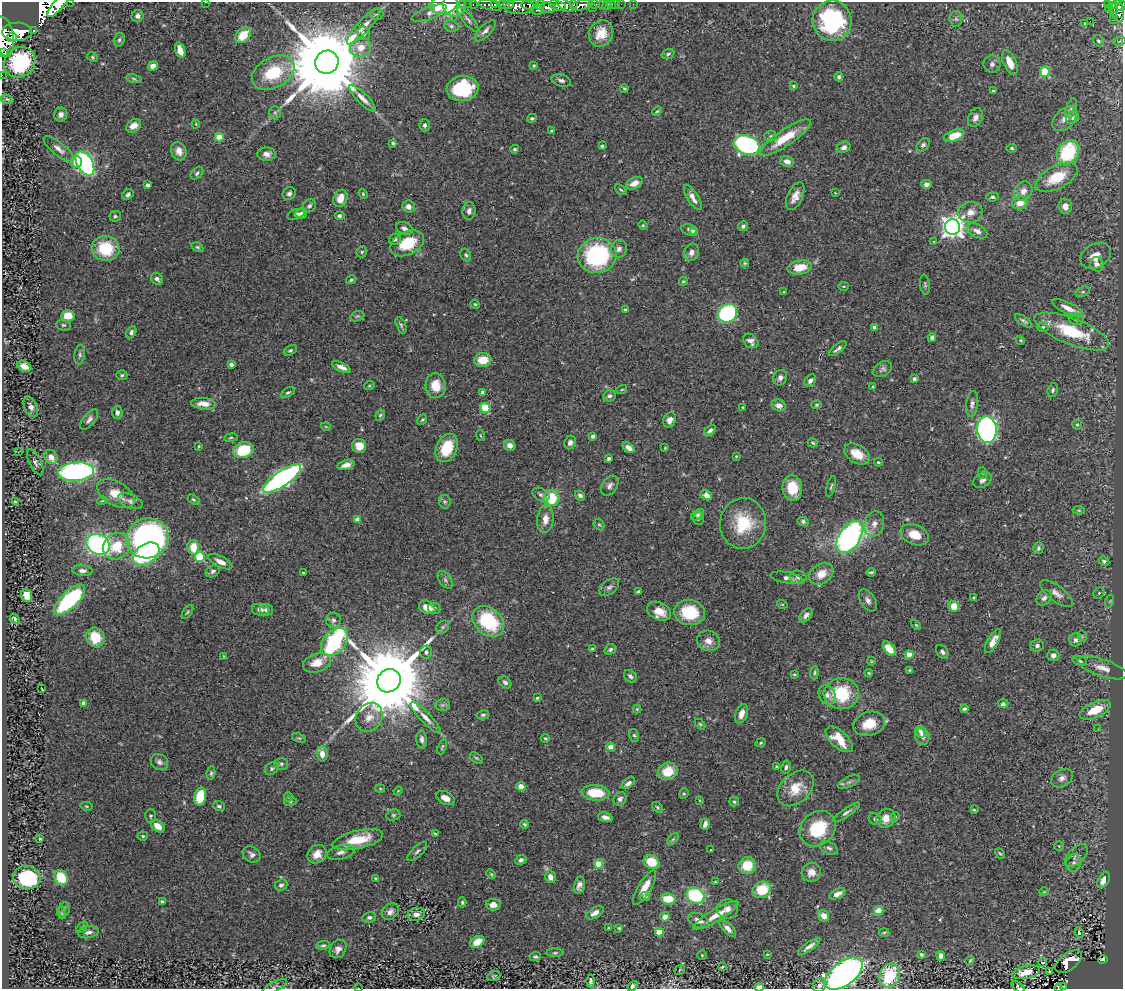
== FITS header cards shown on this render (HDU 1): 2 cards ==
NAXIS1  =                 1121
NAXIS2  =                  987

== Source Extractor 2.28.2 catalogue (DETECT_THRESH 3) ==
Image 1121 x 987 px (HDU 1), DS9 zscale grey, 1 PNG px = 1 image px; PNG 1125 x 991 px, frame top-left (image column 1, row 987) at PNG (2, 2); each listed source drawn as its Kron ellipse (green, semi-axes under 4 px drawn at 4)
Background 0.691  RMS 0.03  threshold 0.0909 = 3 sigma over >= 5 px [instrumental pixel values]
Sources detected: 491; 3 with non-positive FLUX_AUTO (blend fragments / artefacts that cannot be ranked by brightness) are neither listed nor drawn; the other 488 listed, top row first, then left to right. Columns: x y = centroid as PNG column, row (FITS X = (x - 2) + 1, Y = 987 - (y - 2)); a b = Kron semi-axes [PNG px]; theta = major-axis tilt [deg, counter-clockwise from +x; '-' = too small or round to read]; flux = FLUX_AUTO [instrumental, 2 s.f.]
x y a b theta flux
71 2 2 2 - 15
205 2 2 2 - 4.6
444 4 13 10 15 110
462 4 3 2 - 6.2
468 4 3 2 - 5.5
473 4 3 2 - 15
573 4 4 3 - 170
594 4 6 3 -6 61
611 4 3 2 - 12
616 4 2 2 - 2.9
621 4 2 2 - 3
633 4 2 2 - 4.2
1107 4 3 3 - 36
58 5 16 5 49 760
454 5 11 11 - 60
490 5 12 5 -12 350
495 5 4 3 - 170
504 5 6 4 9 330
509 5 5 3 - 160
530 5 9 4 1 270
540 5 5 4 - 94
558 5 9 4 -17 550
564 5 9 5 -36 510
582 5 11 5 15 500
602 5 3 3 - 42
606 5 5 2 - 4.8
1112 5 4 3 - 49
1121 6 5 3 - 100
519 7 15 7 1 420
548 8 8 5 -4 280
592 8 3 2 - 32
1108 9 2 2 - 2.9
1114 9 8 3 85 28
537 10 7 3 -6 55
1118 11 12 6 -80 280
429 13 18 6 21 13
377 14 6 5 - 3.7
137 16 6 5 - 6.7
956 19 7 6 - 5.9
468 20 15 5 -50 7.4
1113 20 2 2 - 17
832 21 20 19 - 260
1090 21 2 2 - 4000
1085 23 3 3 - 55
364 26 24 6 48 19
451 26 7 5 -18 5.3
34 30 3 3 - 62
485 31 14 6 45 10
17 32 15 9 1 1900
364 33 7 6 - 5.1
601 33 14 11 64 37
243 35 9 6 45 42
4 37 20 9 -80 2400
12 37 5 4 - 490
119 40 7 5 72 4.1
1099 41 6 4 -55 4
1120 41 6 4 12 2.6
361 47 11 9 29 26
180 50 8 5 -71 23
2 52 3 2 - 70
668 54 6 4 19 3.6
92 57 6 4 -29 3
20 62 16 14 40 150
327 62 12 11 - 40000
1010 63 13 6 -67 28
992 64 8 8 - 7.2
534 65 3 3 - 3.1
153 66 5 4 - 13
1045 72 5 5 - 84
273 73 23 15 28 100
2 75 2 2 - 2.7
839 77 4 4 - 4
134 78 8 4 -10 3.3
561 80 10 5 -15 6.3
793 86 4 3 - 2.3
463 88 16 12 8 130
624 88 4 4 - 2.9
993 91 3 3 - 3.3
362 98 18 5 -45 17
7 99 6 3 -15 3.6
1071 108 10 5 71 6
657 111 5 4 - 2.6
275 113 6 6 - 4.7
61 114 7 6 - 9.5
532 118 5 4 - 3.1
976 118 10 7 65 10
1072 118 7 6 - 4.4
1065 119 14 9 45 15
196 124 4 3 - 2
425 125 6 5 - 5.2
133 126 8 6 32 17
551 131 4 3 - 2.4
771 136 6 5 - 3.4
954 136 11 5 21 41
219 137 4 4 - 50
785 138 30 8 34 62
393 143 4 3 - 3.1
747 145 13 9 -20 410
923 145 7 5 46 4.9
602 146 3 3 - 3.2
844 147 7 5 25 8.6
1012 148 5 4 - 3.1
59 149 18 6 -39 13
515 149 4 4 - 2.8
179 151 9 7 -67 14
1068 152 13 10 56 140
267 154 9 6 -3 11
787 161 7 5 -14 12
77 162 6 5 - 28
85 163 13 7 -60 470
197 173 7 5 47 4.5
1057 177 23 11 28 66
634 183 9 5 26 16
926 184 5 4 - 7.1
148 185 4 3 - 5.8
621 190 6 3 -39 2.6
1023 191 10 8 56 17
289 193 7 6 - 5.4
835 193 2 2 - 1.2
128 194 6 4 37 5.1
363 194 5 4 - 2.4
795 196 15 7 65 19
693 197 14 5 -59 14
992 197 6 4 7 4.1
340 198 9 6 69 24
1020 203 7 6 - 29
309 206 7 6 - 5.3
409 206 6 6 - 11
1065 206 7 6 - 15
469 211 9 6 86 8.3
970 212 12 10 9 18
301 213 6 5 - 5.6
296 214 9 5 17 6.1
115 216 6 5 - 3.6
339 216 5 4 - 4.7
643 225 5 4 - 2.4
743 226 5 4 - 4.5
953 227 7 7 - 1500
404 228 9 6 -25 8
689 230 7 5 -14 5
977 231 11 6 -26 11
694 232 4 4 - 18
395 239 6 5 - 5.4
934 241 4 3 - 2.3
407 243 18 11 26 70
197 247 6 4 -26 3.1
106 248 14 12 -10 87
619 249 9 8 - 9.4
362 252 6 5 - 3.3
691 252 9 7 67 10
466 255 6 5 - 4.1
597 255 19 17 12 230
1096 256 16 12 31 27
745 263 4 3 - 2.9
1097 264 7 6 - 12
800 267 12 7 10 39
157 279 6 5 - 6.9
351 280 5 4 - 3.5
683 281 5 4 - 2.6
925 285 10 5 -83 4
844 286 5 3 - 1.9
783 292 3 2 - 1.5
1083 292 7 4 19 3.7
475 304 5 4 - 2.5
1068 308 17 6 -26 22
625 310 3 3 - 6.6
727 313 10 8 35 260
68 316 7 6 - 35
357 316 7 5 19 3.3
1076 319 8 5 -15 4.8
1024 321 10 4 -34 4.7
63 325 7 5 -1 4.4
401 325 9 4 -67 4.2
875 327 4 4 - 7.9
1043 327 6 5 - 3.9
1072 331 40 13 -21 120
131 332 6 4 61 5.2
932 337 4 4 - 4.3
1020 340 5 4 - 2.1
751 341 8 6 -40 10
838 349 10 3 38 5.7
290 350 7 4 30 3.6
80 355 10 5 83 4.8
483 360 9 7 10 38
231 364 4 3 - 8
24 366 7 5 -29 17
341 367 10 4 -24 11
883 369 10 7 31 6.4
122 375 5 4 - 3.3
780 378 8 6 62 7.3
914 379 4 4 - 6.4
810 381 7 5 53 7.3
369 386 5 3 - 2
436 386 12 10 -84 36
873 387 3 3 - 2.1
622 389 5 3 - 2.1
1053 390 7 5 73 4.3
483 392 4 3 - 6.2
288 393 7 4 30 4.2
610 396 6 5 - 6.5
204 404 12 5 -6 20
972 404 13 6 83 8.9
779 405 7 6 - 14
817 405 5 4 - 2.7
31 407 11 6 -66 9
743 407 3 2 - 1.6
485 408 5 5 - 84
117 412 7 5 -87 6.8
380 415 5 4 - 3.1
422 419 5 4 - 2.8
89 420 12 6 51 8.7
670 420 8 6 64 12
1077 425 5 5 - 4.3
326 427 5 3 - 1.7
987 430 13 10 -83 760
710 431 7 4 40 5.8
480 436 5 2 - 1.5
593 436 4 3 - 6.4
231 438 7 3 9 2.6
570 443 7 6 - 8.2
813 443 5 4 - 2.9
510 445 6 5 - 10
199 446 3 3 - 2.1
359 446 7 7 - 23
447 448 15 10 64 68
628 448 7 4 -34 13
665 448 4 3 - 1.7
243 450 10 8 17 83
18 452 4 3 - 1.4
857 454 14 9 -30 33
736 456 3 3 - 1.8
51 457 7 6 - 18
608 458 4 3 - 4.2
35 462 14 6 -64 8.2
878 462 4 3 - 2.6
346 465 9 5 15 13
76 472 18 9 6 480
982 473 6 4 -71 2.9
282 478 22 7 34 710
983 480 10 6 30 7.9
610 486 11 7 56 9
831 487 11 3 73 3.4
792 488 13 10 -83 54
116 494 21 12 -30 33
541 495 9 6 -30 6.4
580 495 5 4 - 6.1
706 495 6 5 - 12
552 498 8 8 - 70
193 500 7 4 -34 3.5
102 501 5 3 - 1.8
130 501 13 7 -22 7.9
15 502 3 3 - 1.9
445 502 6 5 - 3.9
1079 510 6 4 -7 2.7
698 515 7 4 34 3.5
698 518 7 5 -88 4
358 519 4 4 - 18
545 519 14 8 84 18
803 521 5 4 - 4.8
743 523 25 23 81 87
874 524 13 9 74 15
599 525 6 5 - 2.9
915 535 14 10 -21 34
850 537 18 10 56 620
147 538 21 20 - 900
98 544 12 10 -27 490
116 546 14 12 39 58
193 547 7 5 -77 36
1038 548 6 5 - 4.3
146 554 15 10 35 140
200 557 5 5 - 120
1104 561 5 4 - 4.8
220 562 13 5 -27 14
82 571 10 5 -3 7.5
213 571 7 5 29 6.1
871 572 5 3 - 3.1
303 573 3 2 - 1.9
821 574 13 9 32 27
798 577 8 6 -6 7.1
786 578 16 5 -10 10
445 580 10 6 -53 6.8
609 587 11 7 37 7.8
639 591 4 3 - 3.2
1057 593 19 8 -36 15
1099 593 6 5 - 3.7
27 596 6 5 - 29
974 598 3 3 - 3.1
1044 598 8 6 49 8
69 600 20 8 44 210
868 600 12 7 -56 9.6
1110 601 6 4 72 2.9
782 604 5 3 - 1.4
954 606 5 5 - 31
427 607 8 6 -29 24
434 608 6 5 - 5.3
260 610 8 6 -7 9.2
266 610 6 5 - 6.1
659 611 12 8 -24 29
187 612 8 4 55 2.9
689 613 15 12 -7 85
806 615 8 5 49 8.8
15 619 6 4 -53 4.7
333 620 7 7 - 7.5
488 622 18 13 -42 150
916 625 6 3 -45 2.3
443 627 7 5 47 3.7
1082 636 6 3 -74 2.3
95 638 10 9 - 52
1076 640 6 6 - 7.8
708 641 11 10 - 17
993 641 13 5 60 16
335 642 16 10 46 420
1037 646 7 6 - 5.8
592 649 4 3 - 2.5
610 649 6 5 - 4.7
889 649 8 5 -52 40
426 652 6 6 - 4.6
942 652 7 5 -54 5.8
909 655 4 4 - 29
1053 655 6 6 - 8.8
223 656 4 2 - 1.4
871 661 4 3 - 1.6
1080 661 7 4 -17 3.3
317 663 14 9 17 34
1102 668 26 8 -18 23
910 670 3 3 - 2.2
814 673 7 4 85 3.2
869 673 4 3 - 2.3
794 674 3 3 - 2
630 676 7 5 -41 7
389 681 12 11 - 38000
505 682 7 5 -42 6.6
42 689 3 2 - 1.4
841 694 18 15 5 100
827 695 10 8 -56 8.7
537 698 4 3 - 2.9
84 703 4 4 - 15
1003 704 5 4 - 5.5
442 705 7 6 - 5
637 709 4 4 - 2.2
964 709 4 3 - 4.4
1095 710 16 7 23 51
741 714 10 6 71 15
483 715 6 4 10 3.6
369 717 15 12 57 24
426 718 21 5 -46 15
700 724 6 4 -45 2.7
869 724 16 12 18 40
1098 729 3 3 - 1.4
921 732 6 5 - 7
634 735 6 5 - 3.4
922 736 8 7 - 14
299 738 7 4 -24 2.8
545 738 4 4 - 2.4
422 739 9 5 -88 7.5
839 739 17 8 -43 45
761 743 5 4 - 2.5
442 747 8 3 69 2.8
611 747 4 4 - 45
322 754 7 5 -81 19
476 758 7 4 -36 3
159 762 9 7 -32 8
281 764 7 6 - 4.9
777 767 3 3 - 3.4
786 767 6 4 75 4.8
272 769 7 5 34 4.2
668 771 10 8 20 47
211 773 6 4 79 3.8
1062 778 11 8 33 11
849 782 12 5 25 6.7
628 783 8 4 38 9
521 786 4 4 - 34
380 788 5 3 - 2.1
796 788 21 14 43 43
398 791 4 3 - 1.7
595 793 14 7 -5 67
684 794 5 4 - 2.6
200 796 9 6 78 74
288 797 5 4 - 2.5
445 798 10 6 -25 15
620 799 7 6 - 5.9
700 800 4 3 - 1.9
290 801 6 3 8 2.7
734 801 5 4 - 3.7
86 806 6 4 -12 2.4
219 806 6 5 - 4.1
658 807 6 4 -42 3.1
974 810 3 2 - 1.9
846 812 16 4 34 6.8
393 815 7 5 14 4.1
151 816 7 5 89 3.6
605 817 7 4 -12 11
895 817 5 4 - 2.8
886 818 10 8 40 23
875 819 7 5 -35 5.4
525 824 4 3 - 3
705 824 6 4 73 10
158 826 8 5 -38 23
818 829 19 16 43 100
435 834 4 3 - 2.1
143 836 5 4 - 2.9
40 839 3 3 - 2.1
673 839 7 4 44 3.3
358 840 26 9 13 65
1059 846 5 5 - 2.7
829 848 9 6 -28 6
710 850 2 2 - 1.4
417 851 12 5 43 5.7
341 852 14 7 15 11
1000 853 6 3 -44 2.3
252 854 9 7 -34 8.2
317 854 10 8 42 21
1076 856 14 8 45 12
521 860 5 4 - 5.4
651 862 8 6 -28 51
1074 863 9 7 74 8.4
599 864 4 4 - 62
747 865 9 8 - 48
811 872 10 9 - 18
491 874 6 3 -45 2.3
61 877 8 6 -62 61
550 877 6 5 - 13
27 878 13 11 -7 130
376 878 4 3 - 2.6
1104 880 9 5 62 20
715 882 3 2 - 1.8
281 885 6 5 - 5.9
579 885 9 5 77 10
645 888 19 6 59 29
762 890 9 8 - 61
1044 892 5 3 - 1.9
838 894 9 4 26 16
645 896 5 4 - 4.7
695 896 9 8 - 150
668 899 7 5 -5 53
162 901 3 3 - 2.8
462 902 5 3 - 3.3
493 905 7 6 - 13
728 909 10 9 - 14
64 910 7 5 79 4.2
879 911 5 4 - 31
390 912 9 7 42 9.7
62 913 6 3 -70 2.3
595 913 9 5 30 13
416 914 8 6 11 10
716 915 26 6 31 33
824 916 6 5 - 20
369 917 7 5 10 5.4
665 917 5 4 - 14
698 921 11 6 -23 14
82 927 7 3 45 2.8
608 928 3 3 - 1.9
619 928 4 4 - 2.5
728 928 11 5 -45 11
88 932 10 6 9 8.3
659 932 4 4 - 49
884 932 5 3 - 2.4
1079 933 5 3 - 45
477 942 7 5 32 29
323 945 7 3 7 3.9
809 946 13 4 35 9.5
338 949 10 7 56 13
555 953 8 4 1 3.4
767 954 4 3 - 1.7
921 954 4 3 - 3.2
702 955 4 4 - 2.2
535 956 6 4 2 3.7
941 956 5 4 - 8.2
970 960 4 3 - 2.3
1103 960 4 3 - 24
1043 962 3 3 - 66
1068 962 15 8 37 14
722 967 3 2 - 2.3
680 970 6 3 46 1.7
1049 971 2 2 - 1.3
1026 972 14 6 13 30
844 974 22 11 37 1100
494 976 7 5 22 3.3
889 976 12 9 67 120
591 981 6 4 -88 4.9
820 985 8 6 46 8.8
633 986 6 4 50 5.1
1064 986 2 2 - 5.3
275 987 14 5 27 5.2
759 987 5 3 - 24
1018 987 7 4 -37 3
358 988 3 2 - 57
1059 988 4 2 - 2.5
At the frame edge (FLAGS 8, measured only in part): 14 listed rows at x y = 71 2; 205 2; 444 4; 1121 6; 4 37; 2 52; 2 75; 844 974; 633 986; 275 987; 759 987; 1018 987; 358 988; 1059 988
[3 non-positive-flux detections neither listed nor drawn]